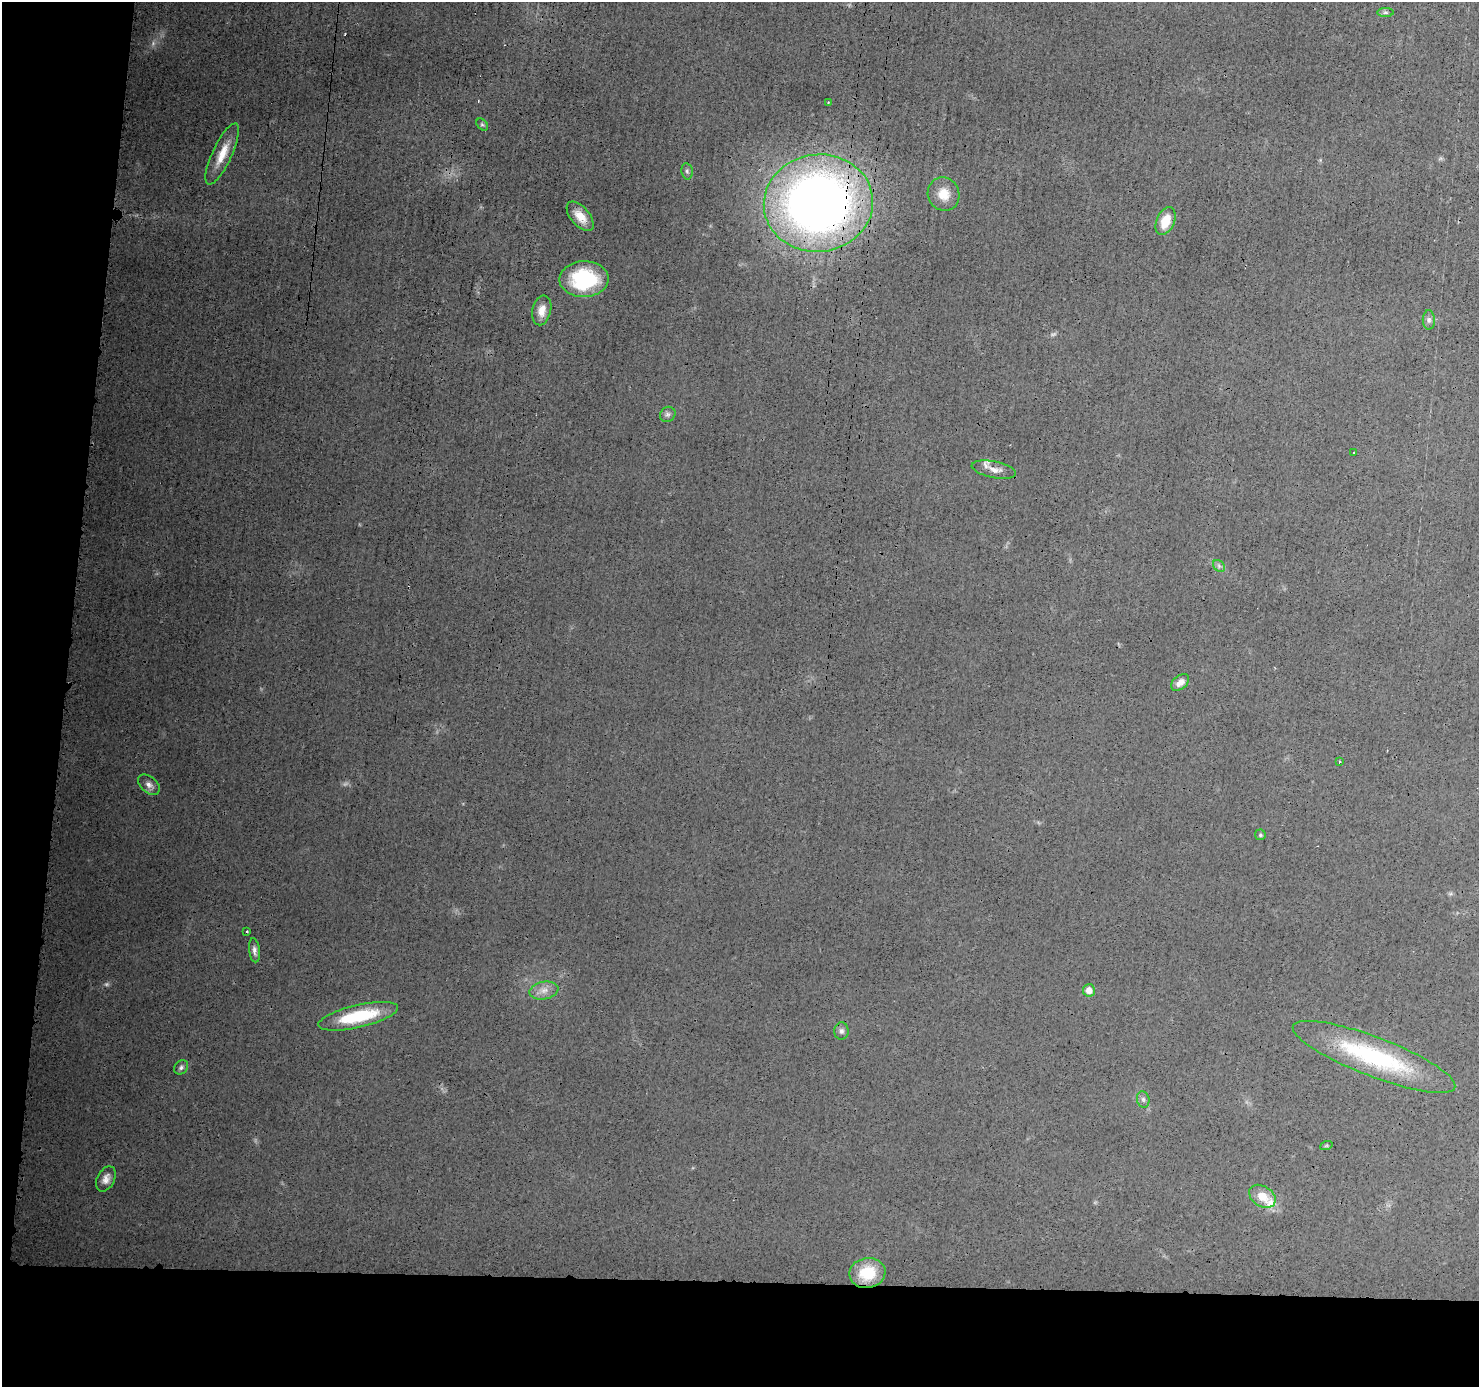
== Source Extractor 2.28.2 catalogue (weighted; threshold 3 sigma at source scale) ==
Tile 7 of 3 x 3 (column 1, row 3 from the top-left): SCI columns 8-1484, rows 107-1491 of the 4448 x 4462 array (HDU 1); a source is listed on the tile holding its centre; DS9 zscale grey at full resolution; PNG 1481 x 1389 px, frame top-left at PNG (2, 2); each listed source drawn as its Kron ellipse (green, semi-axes under 4 px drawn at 4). Shown black and unused: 12% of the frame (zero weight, under 3 of 4 exposures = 1% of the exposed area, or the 3 px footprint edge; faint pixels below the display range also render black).
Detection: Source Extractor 2.28.2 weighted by HDU 2 'WHT'; one run over the whole footprint, this tile lists its part. Background 0.0142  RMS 0.0031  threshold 0.0138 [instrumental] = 3 sigma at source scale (4.5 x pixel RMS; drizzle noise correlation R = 1.50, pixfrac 1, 0.05/0.05 arcsec/px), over >= 5 px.
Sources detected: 39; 4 too faint to see at this stretch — neither listed nor drawn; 2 inside a brighter listed object's ellipse — not listed separately; the other 33 listed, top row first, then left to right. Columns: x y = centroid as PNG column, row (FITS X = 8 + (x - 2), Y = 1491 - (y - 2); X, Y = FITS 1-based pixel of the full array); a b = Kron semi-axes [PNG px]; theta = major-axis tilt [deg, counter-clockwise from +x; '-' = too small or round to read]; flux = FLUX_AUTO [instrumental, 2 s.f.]
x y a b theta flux
1385 12 8 4 0 0.57
828 103 3 2 - 0.58
482 125 7 5 -47 0.49
222 154 33 9 65 6.6
687 171 8 5 -80 0.72
944 194 17 15 -63 5.2
818 203 55 48 6 290
580 216 18 9 -50 4.2
1165 221 15 9 67 6.3
584 279 24 18 1 24
542 310 15 9 77 3.3
1429 320 10 6 -89 1.1
668 414 8 7 - 0.91
1354 453 3 2 - 0.3
994 470 22 8 -11 2.4
1219 566 7 5 -47 0.72
1180 683 10 6 38 2
1339 762 3 3 - 0.4
149 785 12 8 -40 1.8
1260 835 5 5 - 0.53
247 931 2 2 - 0.28
254 950 12 5 -82 1.3
544 990 15 8 12 2.7
1089 990 6 6 - 2.6
358 1016 41 11 13 18
841 1031 8 7 - 1.1
1374 1057 87 19 -21 39
181 1067 8 6 45 0.85
1143 1099 8 6 -75 0.86
1326 1146 6 4 19 0.37
106 1179 13 8 63 2.3
1262 1196 14 10 -33 5.2
867 1273 18 15 9 11
Overlapping masked pixels (flux is a lower limit): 1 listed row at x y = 818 203